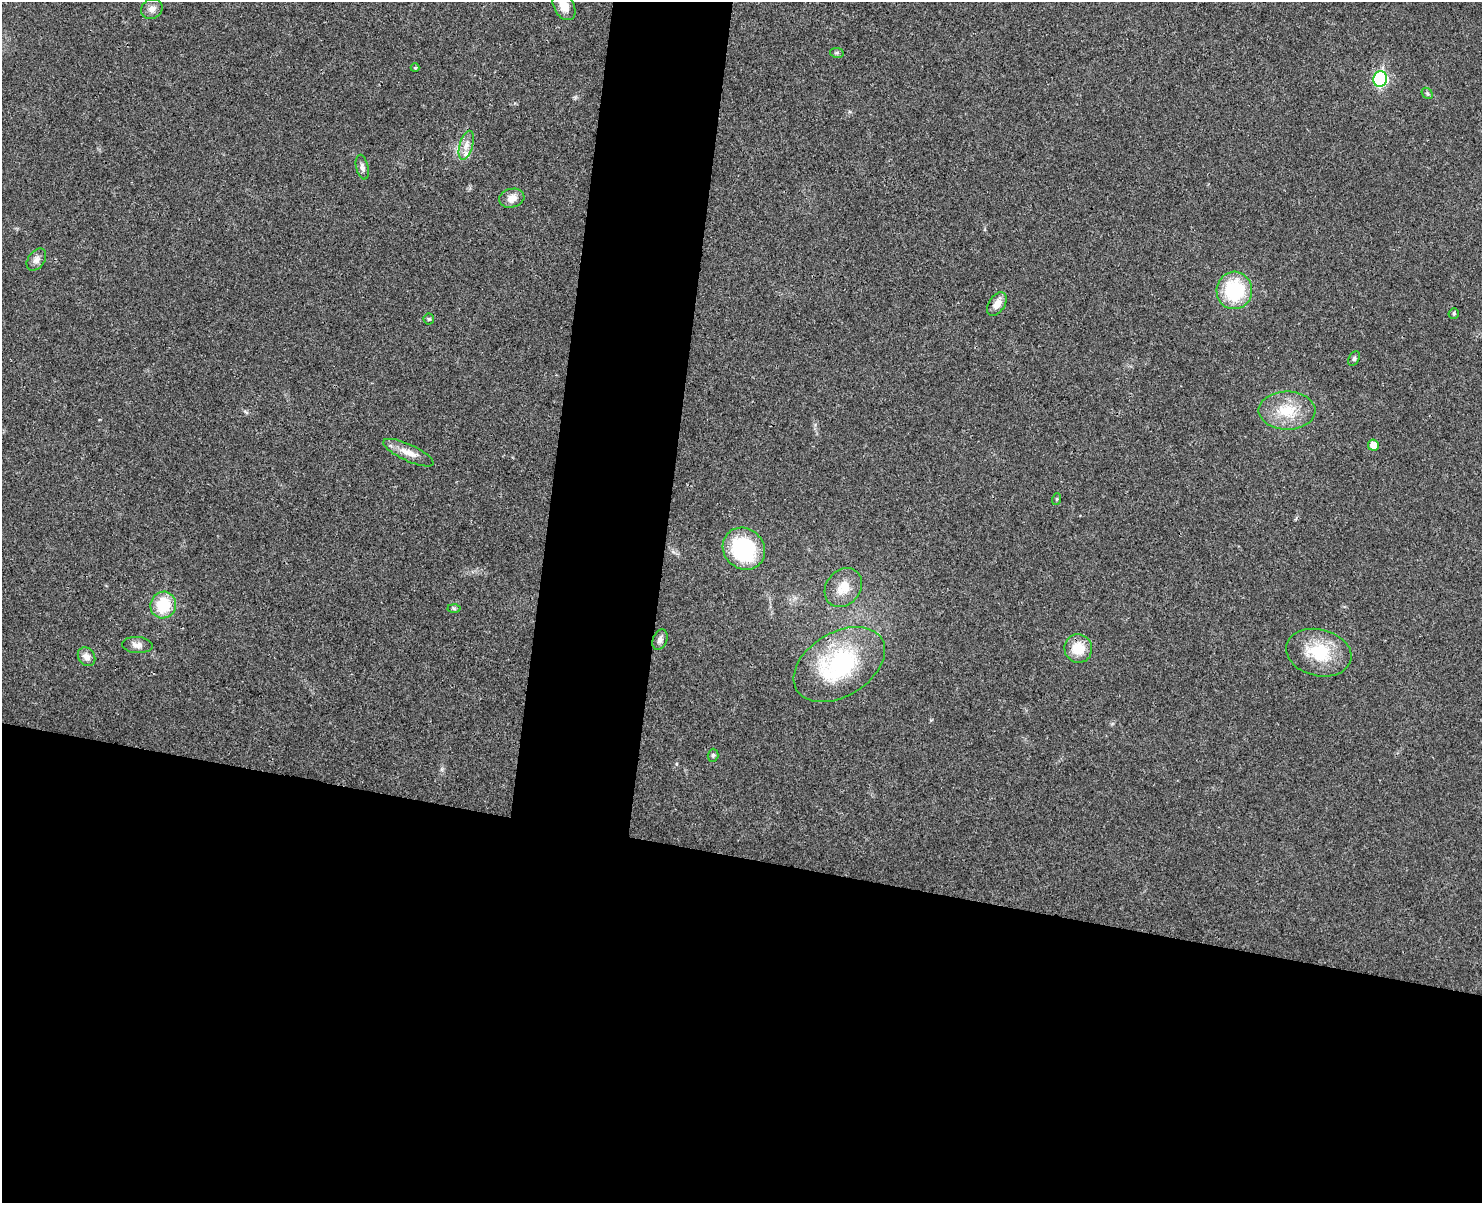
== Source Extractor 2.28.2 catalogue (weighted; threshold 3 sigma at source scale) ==
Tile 11 of 3 x 4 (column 2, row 4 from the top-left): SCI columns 1649-3128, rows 17-1217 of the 4893 x 4832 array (HDU 1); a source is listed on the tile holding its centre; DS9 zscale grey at full resolution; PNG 1484 x 1205 px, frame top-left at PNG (2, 2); each listed source drawn as its Kron ellipse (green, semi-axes under 4 px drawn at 4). Shown black and unused: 34% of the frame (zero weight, under 3 of 4 exposures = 6% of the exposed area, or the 3 px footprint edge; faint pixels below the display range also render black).
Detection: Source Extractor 2.28.2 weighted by HDU 2 'WHT'; one run over the whole footprint, this tile lists its part. Background 0.0307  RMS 0.0048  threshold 0.0214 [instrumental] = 3 sigma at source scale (4.5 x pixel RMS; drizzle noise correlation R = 1.50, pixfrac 1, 0.05/0.05 arcsec/px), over >= 5 px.
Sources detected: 31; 1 inside a brighter listed object's ellipse — not listed separately; the other 30 listed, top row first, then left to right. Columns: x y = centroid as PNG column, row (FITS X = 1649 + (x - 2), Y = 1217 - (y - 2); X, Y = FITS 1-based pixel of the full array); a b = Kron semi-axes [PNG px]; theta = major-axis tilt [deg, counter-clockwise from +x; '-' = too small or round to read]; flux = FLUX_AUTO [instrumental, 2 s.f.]
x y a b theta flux
564 6 15 10 -64 6.8
152 9 11 9 33 2.7
837 53 7 5 -10 0.78
415 68 4 4 - 0.52
1380 79 8 7 - 62
1427 93 6 4 -47 0.81
466 145 15 6 73 3.2
362 167 12 6 -77 1.9
512 198 13 9 14 3.9
36 260 12 8 54 2.4
1234 290 19 18 - 30
997 304 13 8 56 4.2
1454 313 5 5 - 0.84
429 319 5 5 - 0.7
1354 358 8 5 63 0.99
1287 411 28 19 -1 15
1373 445 5 5 - 4.7
408 453 27 8 -25 5.4
1057 499 6 4 71 0.6
744 549 22 20 -43 41
843 588 21 17 52 8.6
163 605 13 12 - 16
454 608 6 4 -2 0.69
660 640 10 7 67 2
137 645 15 8 -4 2.8
1078 648 14 13 - 10
1319 653 33 23 -14 21
87 657 10 8 -51 2.8
839 665 50 32 31 57
713 755 6 5 - 0.85
Isophote crosses this tile's border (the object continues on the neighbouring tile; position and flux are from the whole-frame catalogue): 1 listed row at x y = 564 6